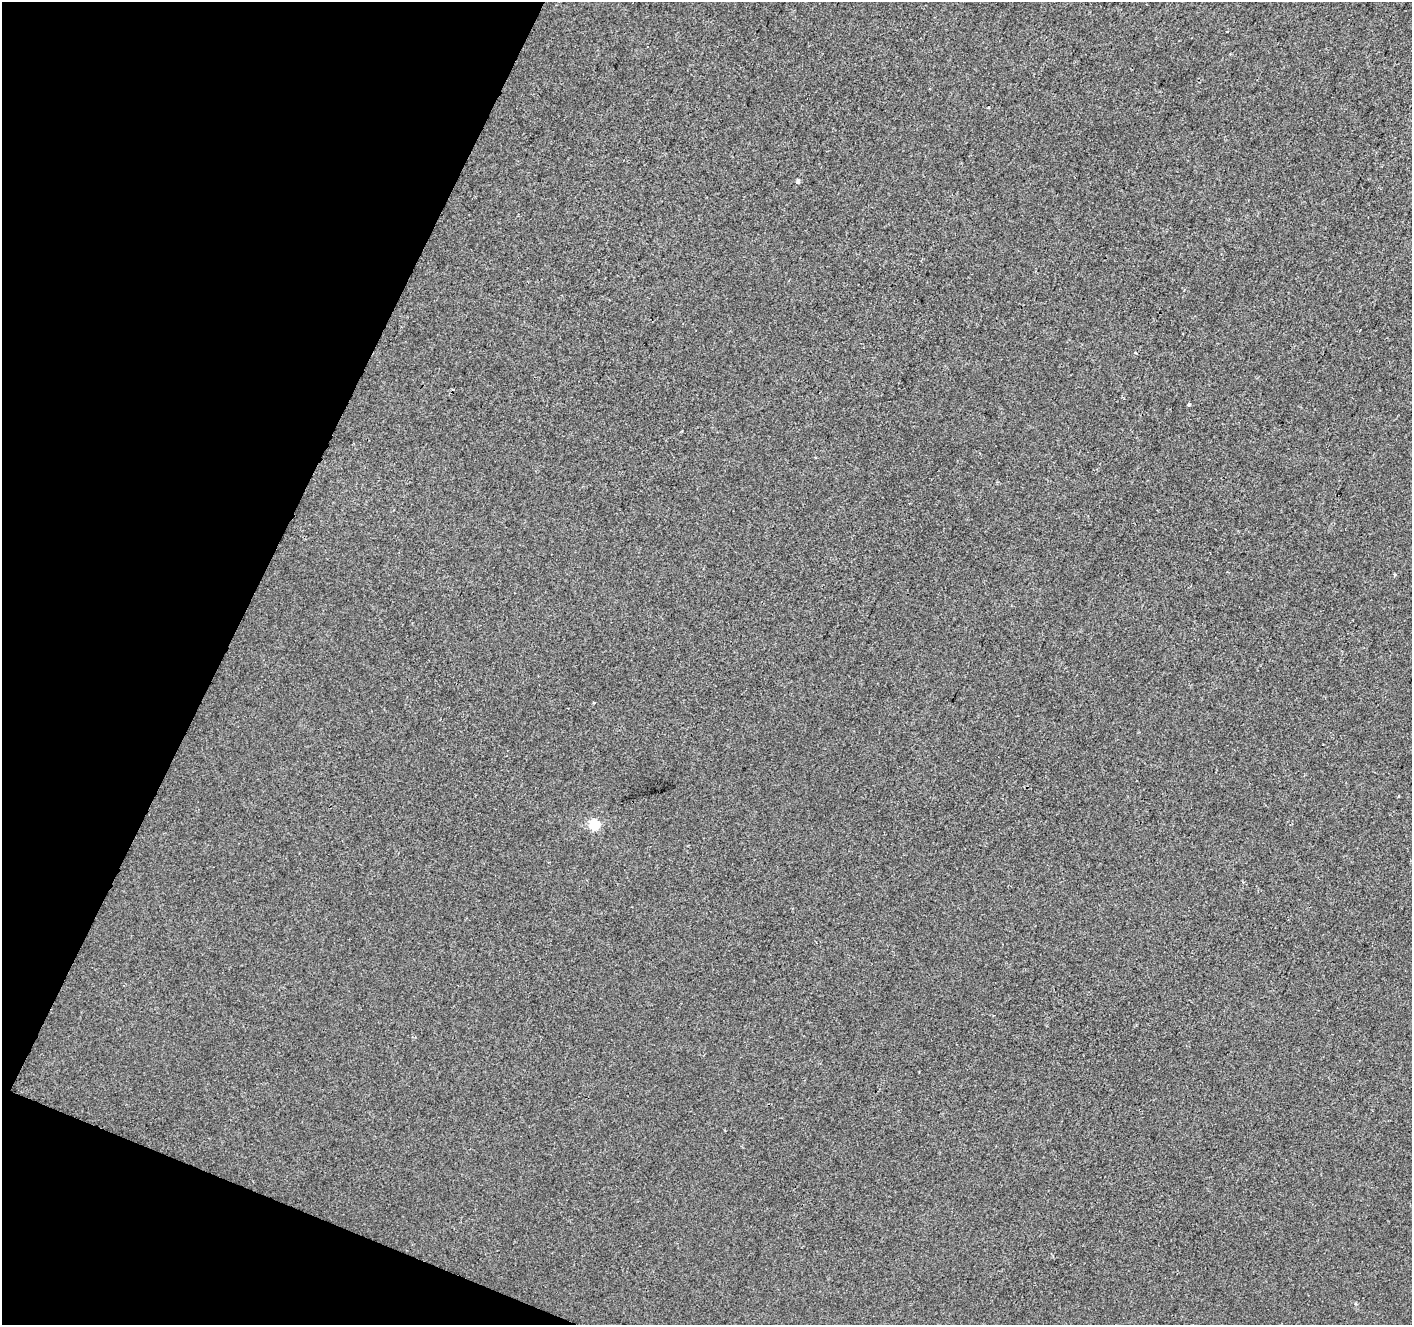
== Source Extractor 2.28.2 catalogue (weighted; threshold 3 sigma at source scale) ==
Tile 9 of 4 x 4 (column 1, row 3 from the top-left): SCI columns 7-1416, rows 1594-2916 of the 5648 x 5767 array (HDU 1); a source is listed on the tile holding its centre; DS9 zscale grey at full resolution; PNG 1414 x 1327 px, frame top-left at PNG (2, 2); no overlay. Shown black and unused: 20% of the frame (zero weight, under 2 of 3 exposures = <1% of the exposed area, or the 3 px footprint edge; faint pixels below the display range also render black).
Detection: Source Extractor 2.28.2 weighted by HDU 2 'WHT'; one run over the whole footprint, this tile lists its part. Background 6.98e-04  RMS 0.0057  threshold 0.0258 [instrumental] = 3 sigma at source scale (4.5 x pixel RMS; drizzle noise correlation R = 1.50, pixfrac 1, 0.0396/0.0396 arcsec/px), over >= 5 px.
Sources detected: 5; all 5 listed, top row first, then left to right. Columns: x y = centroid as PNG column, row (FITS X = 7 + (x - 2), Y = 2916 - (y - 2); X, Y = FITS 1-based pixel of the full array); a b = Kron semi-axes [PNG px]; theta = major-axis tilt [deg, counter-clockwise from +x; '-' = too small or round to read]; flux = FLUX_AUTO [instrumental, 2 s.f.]
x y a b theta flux
798 181 4 3 - 3.1
1189 404 4 3 - 0.9
1395 574 5 3 - 0.59
1398 796 4 2 - 0.5
594 825 6 5 - 42